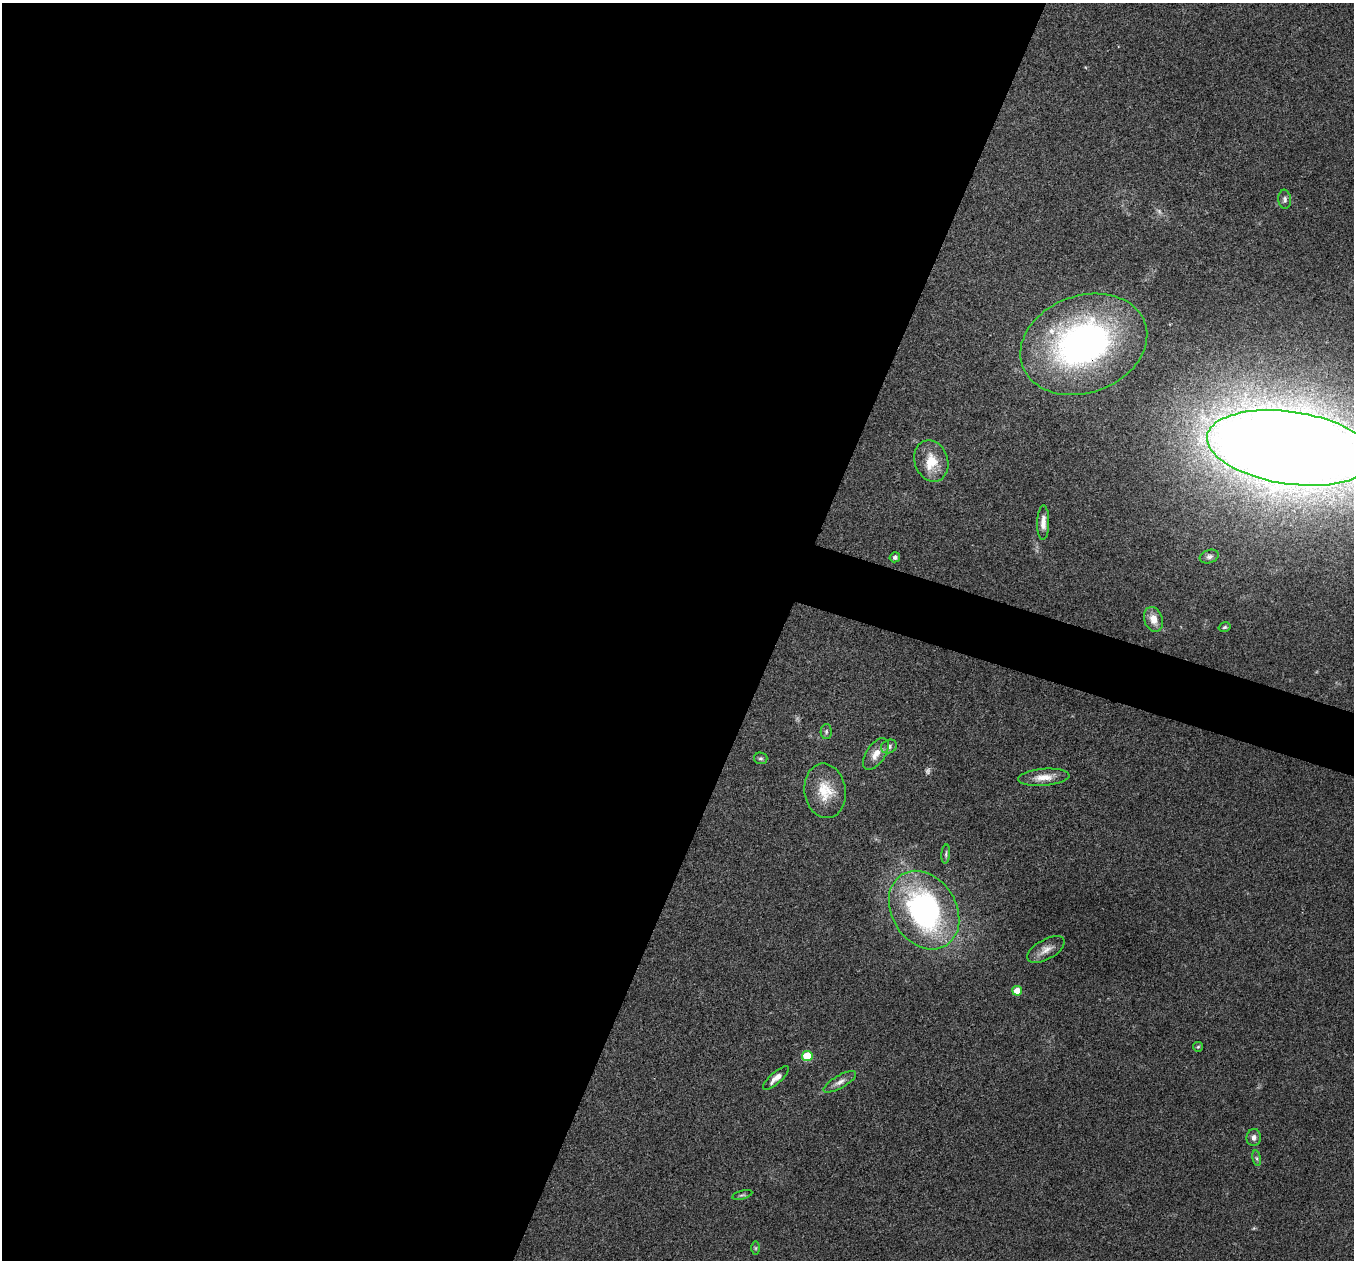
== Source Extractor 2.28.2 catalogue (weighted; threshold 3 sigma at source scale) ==
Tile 5 of 4 x 4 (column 1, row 2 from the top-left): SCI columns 3-1354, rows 2651-3908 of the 5418 x 5431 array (HDU 1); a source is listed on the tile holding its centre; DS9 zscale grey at full resolution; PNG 1356 x 1262 px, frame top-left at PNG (2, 3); each listed source drawn as its Kron ellipse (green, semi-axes under 4 px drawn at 4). Shown black and unused: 60% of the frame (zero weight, under 3 of 4 exposures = <1% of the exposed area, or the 3 px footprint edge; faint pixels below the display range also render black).
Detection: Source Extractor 2.28.2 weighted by HDU 2 'WHT'; one run over the whole footprint, this tile lists its part. Background 0.079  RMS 0.0058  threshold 0.0261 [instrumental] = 3 sigma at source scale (4.5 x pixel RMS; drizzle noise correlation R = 1.50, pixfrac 1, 0.05/0.05 arcsec/px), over >= 5 px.
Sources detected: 32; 2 too faint to see at this stretch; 1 inside a brighter object's white glare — neither listed nor drawn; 2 inside a brighter listed object's ellipse — not listed separately; the other 27 listed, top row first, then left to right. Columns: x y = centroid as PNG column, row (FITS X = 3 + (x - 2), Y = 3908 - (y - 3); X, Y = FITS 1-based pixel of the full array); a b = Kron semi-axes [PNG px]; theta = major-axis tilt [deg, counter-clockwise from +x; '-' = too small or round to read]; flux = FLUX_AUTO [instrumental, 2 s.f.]
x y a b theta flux
1285 199 9 6 -84 1.6
1084 344 65 48 20 200
1290 448 84 36 -8 2200
931 461 21 16 -71 12
1043 523 17 6 89 4.4
895 557 5 5 - 1.3
1209 557 10 6 18 1.8
1153 619 13 9 -70 6.3
1225 627 6 4 16 0.84
826 732 7 5 90 1.1
889 746 8 6 25 2.2
876 754 18 9 56 6.2
761 758 7 5 -13 1.1
1044 777 26 8 4 7.2
825 791 27 20 -81 16
946 854 9 3 86 1
924 910 42 32 -57 130
1046 950 20 10 30 5
1017 991 5 5 - 8.4
1198 1047 5 4 - 0.72
807 1056 5 5 - 22
776 1078 16 5 41 4.2
840 1082 18 6 30 3.4
1254 1137 8 7 - 2.5
1257 1158 8 4 -81 1.1
742 1195 10 3 15 0.95
756 1248 6 4 90 0.89
Overlapping masked pixels (flux is a lower limit): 1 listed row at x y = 1084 344
Isophote crosses this tile's border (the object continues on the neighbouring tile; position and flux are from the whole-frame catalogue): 1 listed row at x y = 1290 448